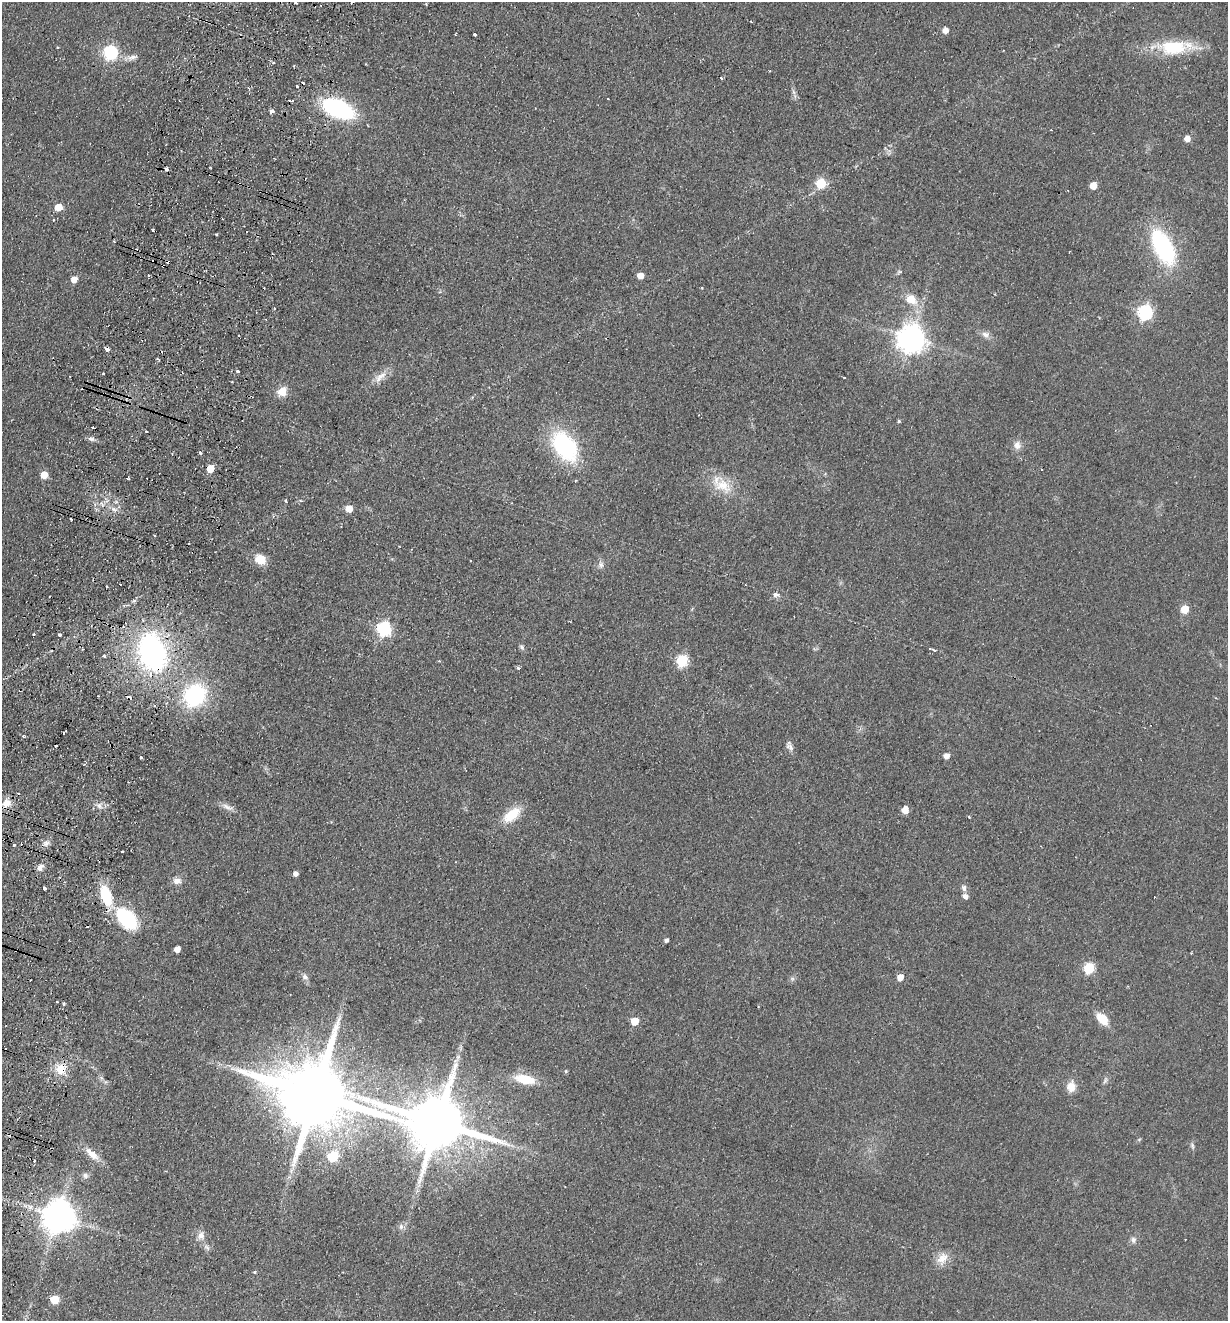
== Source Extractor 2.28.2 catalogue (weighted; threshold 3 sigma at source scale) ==
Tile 7 of 4 x 4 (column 3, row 2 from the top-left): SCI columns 2767-3992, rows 2661-3979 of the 5406 x 5319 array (HDU 1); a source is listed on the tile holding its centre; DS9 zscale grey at full resolution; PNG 1230 x 1323 px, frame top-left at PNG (2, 2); no overlay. Shown black and unused: <1% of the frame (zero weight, under 2 of 3 exposures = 3% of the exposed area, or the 3 px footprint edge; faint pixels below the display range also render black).
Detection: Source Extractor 2.28.2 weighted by HDU 2 'WHT'; one run over the whole footprint, this tile lists its part. Background 0.0953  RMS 0.011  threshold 0.0479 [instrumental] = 3 sigma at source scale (4.5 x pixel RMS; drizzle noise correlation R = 1.50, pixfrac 1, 0.05/0.05 arcsec/px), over >= 5 px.
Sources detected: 147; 32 cosmic-ray / hot-pixel residue — not listed; the other 115 listed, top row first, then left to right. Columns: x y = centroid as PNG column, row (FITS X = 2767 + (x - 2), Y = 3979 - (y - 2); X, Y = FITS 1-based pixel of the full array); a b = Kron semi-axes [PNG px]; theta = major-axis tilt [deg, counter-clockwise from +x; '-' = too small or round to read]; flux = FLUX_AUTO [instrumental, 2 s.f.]
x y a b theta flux
296 3 3 2 - 1.1
945 31 5 5 - 9
474 35 3 3 - 4.5
1174 47 42 18 6 53
110 52 6 6 - 190
132 57 15 6 17 5.7
721 78 3 3 - 3.9
297 86 3 2 - 3.9
293 100 3 3 - 3.9
338 109 23 12 -24 170
272 111 3 3 - 14
1051 130 2 2 - 0.77
1187 139 5 5 - 10
166 169 4 3 - 5.6
821 183 6 5 - 56
1093 186 5 5 - 21
58 207 5 5 - 22
222 219 3 2 - 1.6
53 220 3 2 - 1.8
153 230 3 2 - 3
216 234 3 3 - 2.2
114 241 2 2 - 1.3
1163 247 32 16 -63 130
899 272 8 5 8 1.9
640 276 5 5 - 11
74 279 5 4 - 12
995 294 3 2 - 1
911 299 9 7 -34 19
274 308 3 2 - 1.1
1145 312 6 6 - 210
986 334 11 8 -3 5.5
911 339 9 8 - 1400
107 349 4 3 - 20
238 371 3 3 - 3.4
380 377 22 9 39 11
282 392 13 11 49 12
899 421 4 4 - 1.8
93 428 3 3 - 5.2
146 431 2 2 - 1.1
91 439 10 5 -5 3.3
1017 445 11 9 89 7.1
565 446 35 22 -56 100
200 453 3 3 - 3.8
210 469 6 5 - 18
1041 469 3 2 - 1.5
44 475 5 5 - 19
128 479 3 2 - 1.4
723 485 25 17 -24 28
286 501 4 3 - 1.4
114 509 8 5 -44 3.4
349 509 5 5 - 16
154 535 2 2 - 1.5
260 559 11 9 -39 20
601 565 11 6 -77 4
107 587 3 2 - 1.7
775 594 7 5 -3 4.2
1185 609 5 5 - 31
384 629 6 6 - 200
59 635 3 3 - 3.8
522 647 8 5 -47 2.4
934 650 4 3 - 3.1
152 652 32 22 -74 270
103 656 4 3 - 1.8
682 661 7 6 - 84
518 668 4 4 - 1.8
195 695 25 21 49 98
63 733 3 2 - 1.1
23 736 4 3 - 1.6
790 746 13 7 -59 4.9
946 756 5 5 - 7.6
141 757 3 3 - 5.3
6 803 12 10 35 10
99 806 7 5 -45 3.5
227 807 18 5 -22 5.9
905 810 5 5 - 15
512 815 22 11 39 28
969 817 3 2 - 1.7
46 843 8 7 - 4
122 851 3 2 - 1.3
40 867 9 6 57 5
295 874 4 4 - 5.3
177 881 11 8 4 6.4
45 888 3 3 - 9.6
964 888 9 7 -83 3.9
106 895 20 10 -72 45
965 896 6 5 - 5.1
127 919 19 12 -46 98
666 940 4 4 - 3.1
177 949 5 5 - 10
1089 968 6 5 - 82
305 977 8 6 -29 3.8
900 977 5 5 - 12
64 1004 3 3 - 4
1102 1019 13 8 -48 20
635 1021 5 5 - 21
458 1057 6 5 - 2.4
61 1069 15 14 - 18
566 1071 4 4 - 1.5
525 1079 26 11 -12 26
1105 1080 9 5 57 2.6
1071 1087 13 10 85 11
316 1095 23 17 -19 15000
438 1123 18 14 -14 9000
1192 1146 7 5 -70 2.2
92 1154 21 9 -40 14
333 1156 6 6 - 67
85 1176 10 7 -68 3.8
59 1217 11 10 - 2200
401 1226 8 4 89 2.6
201 1236 11 9 86 6.7
1133 1240 9 7 -86 3.8
207 1247 10 5 -41 3.4
942 1258 18 12 48 12
254 1272 4 4 - 1.1
54 1299 6 5 - 29
Overlapping masked pixels (flux is a lower limit): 5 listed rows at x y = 338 109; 107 349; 152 652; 61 1069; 438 1123